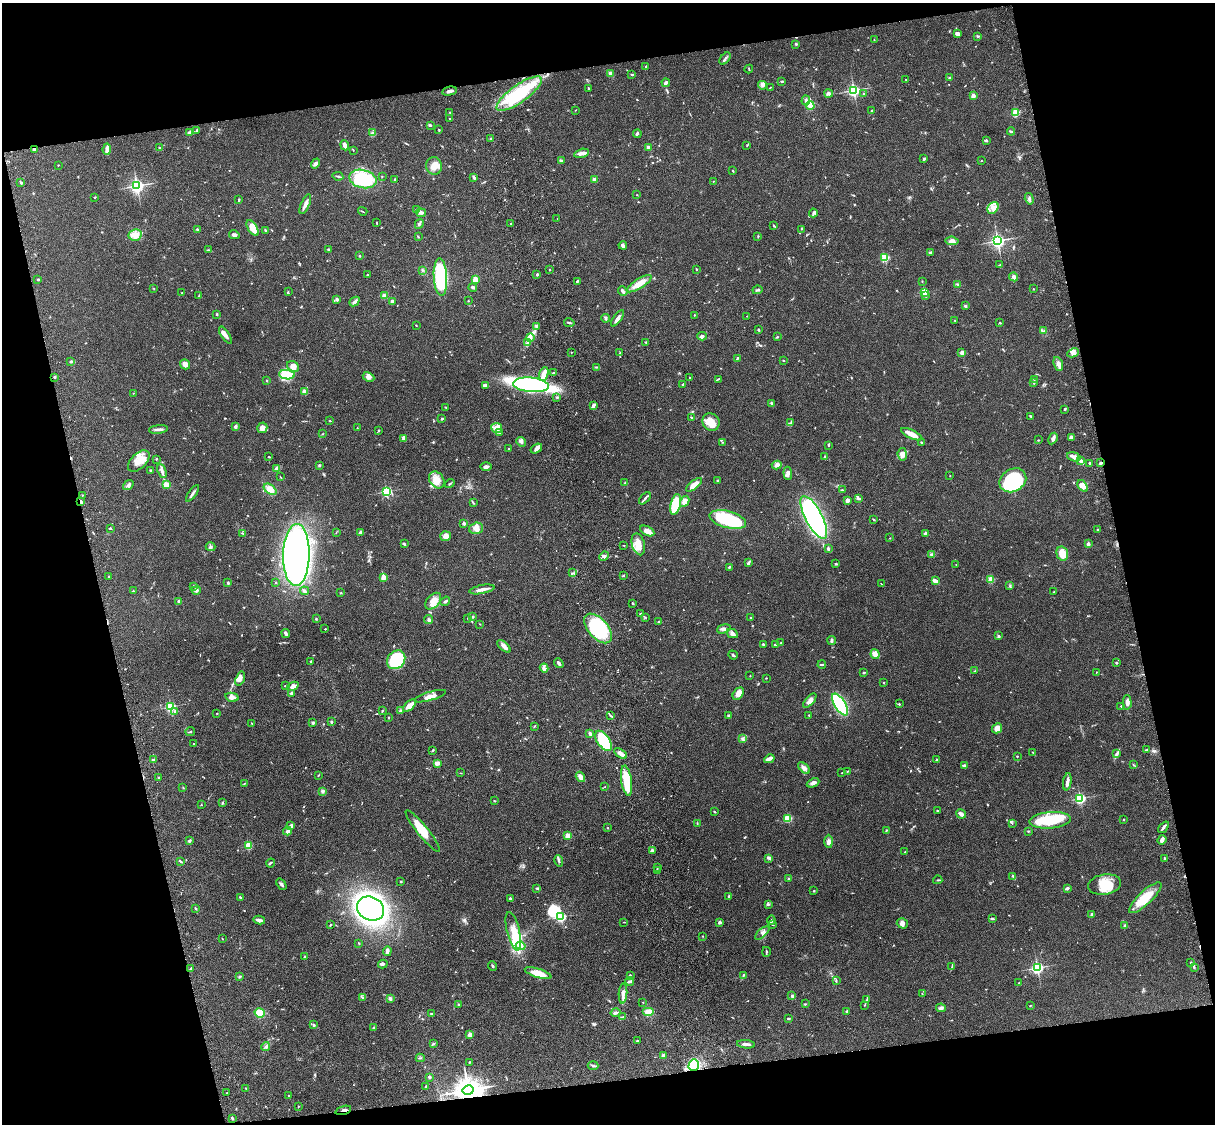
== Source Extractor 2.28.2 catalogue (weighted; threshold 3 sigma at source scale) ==
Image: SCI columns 121-4969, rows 278-4764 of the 5088 x 4927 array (HDU 1 of 3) = the unmasked area's bounding box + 8 px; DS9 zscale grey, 4 x 4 block average (1 PNG px = mean of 4 x 4 image px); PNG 1217 x 1126 px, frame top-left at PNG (2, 3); each listed source drawn as its Kron ellipse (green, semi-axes under 4 px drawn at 4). Shown black and unused: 25% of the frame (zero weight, under 3 of 4 exposures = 6% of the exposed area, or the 3 px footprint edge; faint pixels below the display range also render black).
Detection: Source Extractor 2.28.2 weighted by HDU 2 'WHT'. Background 0.0801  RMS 0.0058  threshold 0.0261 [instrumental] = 3 sigma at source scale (4.5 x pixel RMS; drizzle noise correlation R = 1.50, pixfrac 1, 0.05/0.05 arcsec/px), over >= 5 px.
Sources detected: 791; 3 too faint to see at this stretch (4 x 4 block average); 3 inside a brighter object's white glare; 4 cosmic-ray / hot-pixel residue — neither listed nor drawn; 15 coinciding with a brighter row at this scale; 42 inside a brighter listed object's ellipse — not listed separately; of the other 724, all 500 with FLUX_AUTO >= 1.56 (the completeness limit of this list) listed and drawn (224 fainter detections not listed), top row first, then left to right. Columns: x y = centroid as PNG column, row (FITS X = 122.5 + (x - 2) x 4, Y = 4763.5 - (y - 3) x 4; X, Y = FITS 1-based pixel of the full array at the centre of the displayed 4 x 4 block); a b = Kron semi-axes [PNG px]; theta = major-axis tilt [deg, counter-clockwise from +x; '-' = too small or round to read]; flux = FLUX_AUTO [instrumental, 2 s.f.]
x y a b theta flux
957 33 4 3 - 10
978 36 3 2 - 4.3
874 40 2 2 - 2.1
796 44 3 2 - 4.5
725 58 7 2 51 6
646 66 2 2 - 3.6
749 69 4 2 - 3
610 74 4 3 - 11
632 74 3 2 - 3.3
949 78 3 2 - 3.8
906 79 2 2 - 2.2
782 81 2 2 - 3.4
666 83 4 3 - 7.7
762 85 4 2 - 5.9
770 87 2 2 - 1.7
589 88 3 2 - 4.3
854 90 2 2 - 690
449 91 7 2 12 13
829 93 4 3 - 6.8
519 94 27 8 35 210
863 94 2 2 - 2.2
973 95 2 2 - 56
806 101 5 3 - 8.3
810 106 4 4 - 22
575 110 2 2 - 1.6
872 110 3 2 - 2.2
450 112 2 2 - 2.2
1016 113 2 2 - 210
450 119 3 2 - 2.5
430 125 3 2 - 4.5
197 130 4 2 - 2.9
439 130 2 2 - 2.5
1011 131 4 2 - 4.6
189 133 3 2 - 9.2
372 133 4 2 - 4.5
637 134 4 2 - 6.6
491 139 2 2 - 2.5
986 140 4 2 - 4.7
345 145 5 3 - 15
747 146 2 2 - 1.7
159 148 3 2 - 2
648 148 3 3 - 15
34 149 3 3 - 8.2
107 149 6 3 84 17
353 150 3 2 - 1.7
582 153 8 3 15 16
924 159 3 2 - 5.6
561 161 4 3 - 5.2
981 161 2 2 - 1.8
316 163 5 3 - 7.5
58 165 2 2 - 2.9
434 166 9 8 - 34
733 171 3 2 - 3.6
338 176 5 2 - 4.7
382 176 2 2 - 1.8
474 177 3 2 - 4.5
363 179 14 9 -13 220
395 179 2 2 - 3
594 179 2 2 - 35
713 181 2 2 - 2.1
21 182 2 2 - 6.5
137 186 3 3 - 940
637 195 2 2 - 1.6
95 197 2 2 - 2.2
1029 199 6 2 -73 6.4
239 200 2 2 - 3.9
305 204 10 2 67 21
993 208 6 5 - 26
416 210 3 2 - 3.4
363 211 5 2 - 2.5
421 213 5 3 - 11
813 213 4 3 - 7.5
557 219 2 2 - 1.8
376 223 2 2 - 2.2
511 223 2 2 - 2.7
419 224 5 2 - 6.1
774 226 3 2 - 2.8
253 228 9 4 -58 54
801 229 2 2 - 1.6
197 230 3 2 - 4.4
266 230 4 2 - 4.3
135 235 7 5 11 29
234 235 5 3 - 8.7
758 236 3 2 - 2.6
418 237 3 2 - 2.4
952 241 7 4 -5 14
997 241 3 3 - 890
623 245 4 3 - 11
209 250 3 2 - 2.7
329 250 4 2 - 3.7
930 252 4 2 - 3.6
360 256 2 2 - 3.8
885 257 2 2 - 250
1000 265 2 2 - 2
697 269 3 2 - 2.7
422 270 2 2 - 2.1
549 270 2 2 - 2.1
537 274 3 2 - 3.9
367 275 3 2 - 3
440 277 19 6 -86 260
1014 277 4 4 - 8.5
38 280 2 2 - 3
475 280 2 2 - 140
577 281 3 2 - 3.3
922 281 2 2 - 2.2
639 284 14 4 32 45
957 284 3 2 - 2.4
473 287 4 2 - 7.1
154 289 2 2 - 1.9
1033 289 2 2 - 3
757 290 5 2 - 4.7
623 291 5 3 - 8.9
288 292 2 2 - 1.8
924 292 2 2 - 200
182 293 2 2 - 1.8
199 296 3 2 - 2.7
384 296 3 3 - 13
926 296 2 2 - 2.2
337 299 4 3 - 6.9
354 301 5 3 - 9.7
392 301 4 2 - 8.6
468 301 2 2 - 2
965 306 2 2 - 4.8
217 314 2 2 - 8.2
694 315 2 2 - 2.4
747 316 2 2 - 1.9
606 318 4 2 - 4.3
617 318 9 2 54 16
955 320 2 2 - 1.9
569 323 5 2 - 4.6
1000 323 3 2 - 2.2
416 325 2 2 - 2.1
536 326 3 2 - 3.4
759 330 3 2 - 3.7
1044 331 3 2 - 3.4
225 335 10 3 -56 14
702 336 5 3 - 8.2
530 337 4 3 - 13
777 337 3 2 - 2.6
527 342 3 2 - 4.6
646 342 3 2 - 2.5
571 352 2 2 - 1.6
962 352 2 2 - 52
620 353 3 2 - 1.8
1073 353 6 4 27 15
737 358 3 2 - 3.6
71 361 2 2 - 5
783 361 2 2 - 3
185 364 5 4 - 17
1058 364 7 4 -72 16
293 366 6 5 - 20
597 367 3 2 - 2.1
554 373 3 2 - 4.5
544 374 7 2 69 53
287 375 8 4 -7 64
55 377 3 2 - 5.1
368 377 6 4 -27 14
690 377 2 2 - 2.6
718 379 3 2 - 3.5
1034 379 2 2 - 2.2
267 380 2 2 - 2.1
1034 383 3 2 - 2.5
683 384 3 2 - 3
485 385 4 3 - 8.9
531 385 18 7 -5 740
304 392 2 2 - 76
133 393 2 2 - 1.6
557 397 3 2 - 3.3
772 404 3 3 - 4.9
593 405 4 2 - 11
446 407 3 2 - 1.8
1064 409 3 2 - 3.6
1031 416 2 2 - 4.7
691 417 3 2 - 2.5
442 419 3 2 - 4.4
330 421 3 2 - 1.8
711 422 9 8 - 45
790 423 4 2 - 3.6
235 427 4 3 - 6
262 428 5 5 - 16
357 428 2 2 - 1.8
497 428 5 5 - 22
159 429 9 2 7 11
379 430 3 2 - 3.1
500 432 3 3 - 6.8
323 434 2 2 - 2
912 434 11 3 -25 41
1072 437 3 3 - 14
1053 438 6 4 61 11
403 439 4 3 - 7.5
1038 440 2 2 - 1.9
521 442 5 4 - 11
723 442 2 2 - 1.6
921 442 3 2 - 2.2
828 446 3 2 - 2.7
536 448 6 3 36 13
509 449 2 2 - 3.6
902 454 6 4 -82 15
269 457 2 2 - 2.4
825 457 3 2 - 4.8
1074 457 7 3 -20 19
156 459 2 2 - 1.8
139 461 13 7 44 42
1080 461 3 3 - 10
1090 463 2 2 - 2.5
1100 463 2 2 - 6.8
319 465 3 2 - 3.9
777 465 5 3 - 9
486 467 6 3 0 8.5
277 468 3 2 - 22
151 470 3 2 - 3.6
162 471 7 3 -69 11
788 473 6 3 -84 9.3
950 476 2 2 - 1.7
280 477 3 2 - 2
437 480 9 7 -54 35
1013 480 14 11 31 320
718 481 2 2 - 4.9
625 483 3 2 - 2.4
166 484 4 2 - 25
450 484 5 2 - 3.1
128 485 6 3 40 7.5
694 485 10 3 39 40
1083 486 7 4 -56 27
270 489 7 4 -39 35
842 490 3 2 - 1.8
386 491 2 2 - 440
193 493 10 2 55 8.8
82 495 3 2 - 2.1
645 498 7 2 47 7.2
859 498 4 2 - 5.5
847 500 3 3 - 12
685 501 6 4 61 29
81 502 4 2 - 5.9
473 503 3 2 - 2
676 504 10 5 77 140
814 517 24 8 -63 800
728 519 19 8 -14 250
873 519 3 2 - 2.5
464 523 2 2 - 28
110 528 2 2 - 3.1
476 528 7 5 17 24
1098 530 3 2 - 2.2
647 531 8 4 -27 20
336 532 3 2 - 1.7
242 533 2 2 - 2.4
360 533 3 2 - 12
925 533 3 2 - 4
446 536 5 5 - 18
890 538 2 2 - 1.7
404 544 4 2 - 6
638 544 11 6 -74 41
1088 544 2 2 - 35
624 545 2 2 - 1.9
210 547 5 2 - 5.1
828 548 3 2 - 9.4
932 554 3 2 - 2.7
1062 554 7 5 -73 43
296 555 31 13 89 1300
604 556 5 3 - 8.5
748 562 3 2 - 5.2
836 564 2 2 - 4.9
956 564 2 2 - 1.7
729 567 3 2 - 2.8
572 573 3 2 - 3.1
623 575 2 2 - 3.9
109 576 2 2 - 1.9
383 578 2 2 - 74
991 580 2 2 - 140
935 581 4 2 - 34
228 583 3 2 - 4.3
276 583 2 2 - 1.8
881 584 3 2 - 1.6
194 586 3 2 - 2.4
1010 586 3 2 - 3.1
482 589 13 2 11 21
196 590 4 3 - 7.4
133 591 2 2 - 3.1
304 591 4 3 - 7
1054 592 2 2 - 1.9
341 593 2 2 - 1.9
179 601 2 2 - 29
433 601 9 6 49 32
445 601 5 2 - 5.9
632 603 2 2 - 9
641 613 4 2 - 3.7
473 617 2 2 - 5
645 617 2 2 - 2.3
468 618 2 2 - 2.6
750 618 2 2 - 3.2
316 619 2 2 - 2.2
428 620 4 3 - 6.4
659 621 4 2 - 2.7
480 624 2 2 - 1.7
598 628 18 10 -48 300
325 629 2 2 - 4.7
724 629 7 3 17 9.1
286 633 4 2 - 10
732 634 6 4 -26 11
999 636 3 2 - 4
832 641 4 3 - 5.8
781 643 2 2 - 2.3
764 644 4 2 - 7.9
775 644 2 2 - 4
504 646 8 3 -43 18
875 654 5 3 - 24
733 655 5 2 - 3.7
396 660 10 8 51 200
310 661 3 2 - 1.8
559 663 5 2 - 9.6
1116 663 2 2 - 3.7
822 665 4 2 - 4.1
544 668 4 2 - 6.7
975 671 3 2 - 1.8
1096 672 2 2 - 1.6
864 673 3 2 - 3.4
750 676 2 2 - 1.8
240 678 7 4 72 14
766 678 2 2 - 1.9
884 682 2 2 - 2.6
286 685 3 2 - 1.9
293 686 6 3 23 25
292 693 3 2 - 9.8
738 694 7 5 56 22
430 696 16 4 16 22
232 697 7 4 -13 14
810 701 9 4 49 14
1127 702 7 3 -89 18
840 704 12 5 -58 480
899 704 2 2 - 2.5
410 706 8 4 41 36
1121 706 2 2 - 6.2
170 707 2 2 - 440
382 710 2 2 - 2
175 711 3 3 - 4.8
400 711 4 3 - 8.4
217 713 3 2 - 1.7
728 715 2 2 - 4.9
809 715 2 2 - 2.9
611 716 2 2 - 1.7
389 717 2 2 - 2.4
331 722 2 2 - 17
252 723 4 2 - 1.6
313 723 3 2 - 4.9
534 726 3 2 - 2.7
997 728 5 4 - 33
190 731 5 2 - 3.2
590 734 4 3 - 5
742 738 3 2 - 4.1
604 741 11 6 -55 160
194 744 2 2 - 2.8
433 750 2 2 - 4.4
1146 750 2 2 - 2.6
1033 752 2 2 - 1.8
620 753 7 3 -33 20
1116 753 4 2 - 3.1
1017 756 2 2 - 2.7
769 759 5 3 - 12
153 760 3 3 - 8.4
937 760 2 2 - 7
437 763 4 2 - 15
964 765 4 2 - 8.1
1133 765 3 2 - 1.9
804 768 7 4 -43 11
847 771 2 2 - 2.3
460 773 3 2 - 2.1
842 773 2 2 - 1.8
318 776 3 2 - 1.9
580 777 5 4 - 15
159 778 3 2 - 3
626 781 15 5 -82 95
1067 782 8 2 81 18
813 783 6 4 24 10
244 784 3 2 - 2.3
605 787 2 2 - 1.6
183 788 2 2 - 1.6
323 791 4 3 - 5.8
1080 798 2 2 - 580
494 801 3 2 - 2.3
222 802 3 2 - 2.7
201 805 2 2 - 1.9
937 811 2 2 - 3.5
715 812 3 2 - 2.9
961 814 5 2 - 23
788 818 4 3 - 72
1124 819 2 2 - 3.6
1050 820 21 8 4 120
697 823 3 2 - 1.9
1012 823 2 2 - 1.6
291 826 3 2 - 19
1164 827 7 2 50 7.7
608 828 2 2 - 2.3
886 830 2 2 - 1.8
287 831 4 3 - 12
423 831 26 5 -51 87
1029 831 3 2 - 2.4
568 836 2 2 - 43
1162 840 5 3 - 12
189 841 3 3 - 4.4
829 841 6 4 -89 12
248 845 2 2 - 180
652 850 3 2 - 4
905 852 2 2 - 2.1
769 858 3 2 - 4.5
1164 859 3 2 - 2.9
180 861 4 2 - 3.2
559 861 6 2 -76 6.3
270 863 5 2 - 4.7
657 867 2 2 - 1.6
657 870 3 2 - 4.5
1013 876 3 2 - 4.9
789 879 3 2 - 3.6
938 880 4 2 - 2.6
401 882 2 2 - 6.6
281 884 6 3 -54 7.5
1105 884 17 10 9 69
537 888 3 2 - 3.4
1067 888 4 2 - 6
814 891 3 2 - 2.6
729 896 3 2 - 5
240 898 3 2 - 5.9
510 898 3 2 - 2.9
1145 898 21 6 43 82
768 904 3 2 - 3.8
196 909 3 2 - 2.2
370 909 14 11 -23 1400
1092 914 3 2 - 7.9
561 917 2 2 - 460
992 918 4 2 - 5
259 920 6 2 -12 17
771 920 4 2 - 5.1
624 922 3 2 - 1.7
720 922 3 2 - 6.9
902 923 6 5 - 13
330 924 3 2 - 1.9
773 925 3 2 - 1.6
1125 926 2 2 - 35
513 931 20 6 -76 56
762 933 9 3 42 12
703 936 2 2 - 1.7
222 939 2 2 - 1.7
359 943 3 2 - 2.2
521 946 5 4 - 12
387 951 5 3 - 12
766 952 5 2 - 4.3
304 957 2 2 - 5.2
1190 963 2 2 - 2
383 964 5 3 - 5.1
493 966 4 2 - 4.3
952 966 2 2 - 1.6
1194 967 3 2 - 2.9
191 968 3 2 - 5.4
1037 968 2 2 - 650
538 973 14 4 -17 54
630 975 2 2 - 3.3
743 975 3 2 - 3
239 977 4 2 - 3.2
836 980 2 2 - 2.2
630 981 4 2 - 9.4
1019 983 2 2 - 2.8
623 993 10 4 86 23
922 994 2 2 - 2
792 996 4 3 - 7
363 998 4 2 - 3.9
390 998 3 3 - 8.7
866 1000 3 2 - 2.5
643 1002 2 2 - 1.7
805 1004 2 2 - 3.1
458 1005 2 2 - 6.5
864 1005 2 2 - 1.7
1030 1005 2 2 - 1.8
941 1008 5 4 - 8.4
847 1011 2 2 - 4.7
649 1012 6 4 0 38
260 1013 5 4 - 58
431 1013 2 2 - 2.5
615 1013 5 3 - 8.2
622 1017 4 2 - 3.7
788 1019 2 2 - 5
313 1025 2 2 - 3.7
374 1028 2 2 - 18
470 1034 2 2 - 62
637 1041 3 2 - 3.3
433 1044 3 2 - 4.1
746 1044 9 2 -6 15
266 1046 4 3 - 6.9
663 1056 4 3 - 7.4
420 1058 4 2 - 3.8
469 1062 2 2 - 2.5
694 1065 6 5 - 150
593 1066 5 2 - 5.6
429 1077 2 2 - 19
425 1086 2 2 - 3.4
246 1088 2 2 - 2.2
468 1090 5 4 - 3400
227 1093 3 2 - 2
288 1096 2 2 - 1.6
298 1107 3 2 - 1.6
343 1110 8 2 17 11
232 1118 3 2 - 3.1
Overlapping masked pixels (flux is a lower limit): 7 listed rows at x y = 519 94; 34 149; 1100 463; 81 502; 694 1065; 468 1090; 343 1110
Diffuse or blended objects may show on this block-average render without a row.